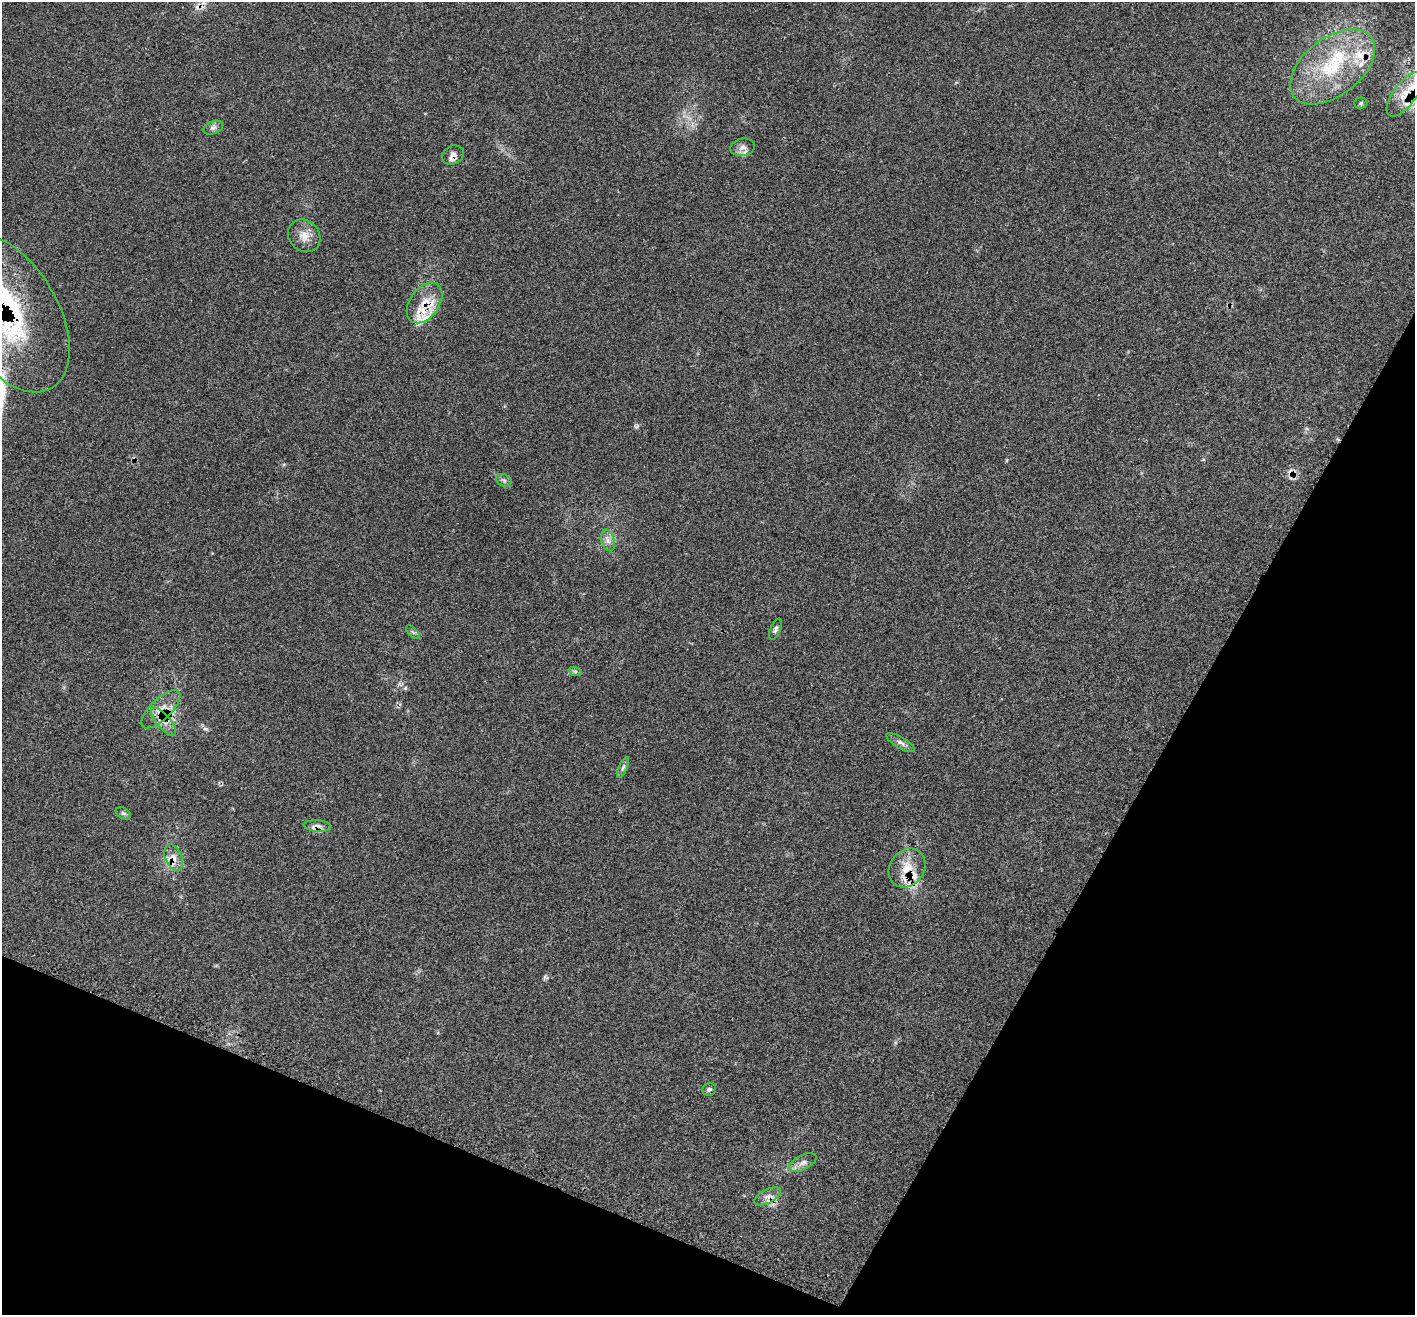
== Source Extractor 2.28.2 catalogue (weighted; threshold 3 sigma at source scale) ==
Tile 15 of 4 x 4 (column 3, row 4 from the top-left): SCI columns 2838-4250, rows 283-1595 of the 5682 x 5704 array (HDU 1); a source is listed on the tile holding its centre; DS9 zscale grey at full resolution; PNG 1417 x 1317 px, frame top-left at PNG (2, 2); each listed source drawn as its Kron ellipse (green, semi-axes under 4 px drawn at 4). Shown black and unused: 24% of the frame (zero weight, under 3 of 4 exposures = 2% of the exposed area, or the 3 px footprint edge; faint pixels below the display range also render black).
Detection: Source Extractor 2.28.2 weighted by HDU 2 'WHT'; one run over the whole footprint, this tile lists its part. Background 0.0704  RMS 0.0054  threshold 0.0245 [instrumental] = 3 sigma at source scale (4.5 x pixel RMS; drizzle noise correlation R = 1.50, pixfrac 1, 0.05/0.05 arcsec/px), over >= 5 px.
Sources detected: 38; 5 cosmic-ray / hot-pixel residue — neither listed nor drawn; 8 inside a brighter listed object's ellipse — not listed separately; the other 25 listed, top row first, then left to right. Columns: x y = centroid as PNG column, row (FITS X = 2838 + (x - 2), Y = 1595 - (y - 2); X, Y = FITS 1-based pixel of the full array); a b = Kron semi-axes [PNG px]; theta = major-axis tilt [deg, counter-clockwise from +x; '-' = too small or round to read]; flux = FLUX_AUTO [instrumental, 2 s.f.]
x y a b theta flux
1333 67 49 28 38 48
1405 94 26 11 53 11
1361 103 6 5 - 0.86
213 128 10 6 21 1.8
743 147 12 8 12 3.1
453 155 11 9 29 2.5
304 236 17 15 -47 6.4
425 303 23 14 55 11
7 313 87 50 -59 91
504 480 8 6 -21 1.3
608 540 11 6 -72 2.8
775 629 11 5 67 1.4
413 632 9 3 -45 0.84
575 671 7 4 -19 0.99
161 709 25 10 44 7.8
163 722 18 6 -50 4.7
901 743 16 5 -31 2.1
623 767 11 4 66 1.3
123 813 8 5 -30 1.1
317 826 14 5 -5 2.4
174 857 14 8 -68 4.4
907 868 21 17 54 11
709 1089 7 6 - 1.2
803 1163 15 7 28 3.1
767 1196 14 6 28 3.2
Overlapping masked pixels (flux is a lower limit): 9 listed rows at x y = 1405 94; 425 303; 7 313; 161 709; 163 722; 317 826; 174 857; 907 868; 767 1196
Isophote crosses this tile's border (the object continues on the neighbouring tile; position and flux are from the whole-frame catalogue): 1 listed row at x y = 7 313